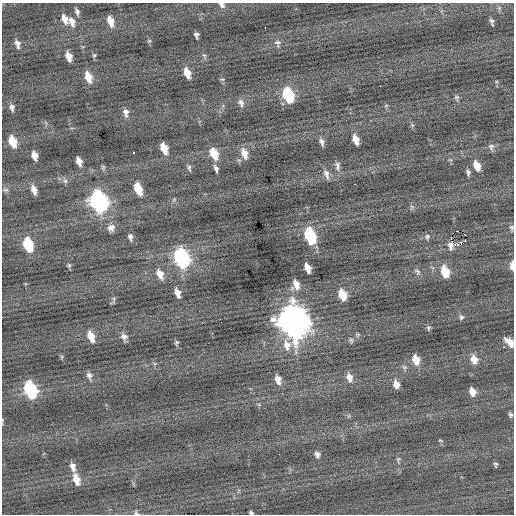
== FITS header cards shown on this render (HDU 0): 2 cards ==
NAXIS1  =                  512 / Axis length
NAXIS2  =                  512 / Axis length

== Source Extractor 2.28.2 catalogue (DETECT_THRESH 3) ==
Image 512 x 512 px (HDU 0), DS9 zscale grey, 1 PNG px = 1 image px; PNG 516 x 516 px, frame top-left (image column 1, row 512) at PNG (2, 3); no overlay
Background -0.00463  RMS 0.79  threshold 2.38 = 3 sigma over >= 5 px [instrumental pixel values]
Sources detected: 106; all 106 listed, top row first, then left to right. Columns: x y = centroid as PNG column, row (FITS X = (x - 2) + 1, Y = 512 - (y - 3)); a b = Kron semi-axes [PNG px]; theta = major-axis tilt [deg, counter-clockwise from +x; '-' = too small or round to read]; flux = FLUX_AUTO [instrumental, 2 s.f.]
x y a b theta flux
222 5 8 6 -41 200
499 8 9 5 -86 120
77 12 9 5 -70 160
65 19 12 7 -67 390
110 21 10 6 -73 510
492 21 7 6 - 140
72 22 12 8 -68 360
196 35 6 4 -83 150
149 41 5 4 - 66
17 43 9 7 -27 220
278 43 11 9 -70 230
18 47 6 5 - 110
94 55 6 5 - 90
204 56 10 5 -71 120
69 57 9 5 -72 470
187 73 9 5 -72 640
88 77 12 7 -72 670
222 79 6 2 -5 55
496 82 5 3 - 57
288 95 12 7 -69 3400
456 98 8 6 -65 130
241 103 11 7 -70 250
386 105 6 4 2 66
12 107 9 6 -82 210
126 113 12 7 -83 280
412 125 6 5 - 83
356 140 9 5 -70 570
13 142 10 6 -73 1100
322 142 10 6 -71 220
491 147 10 8 -73 190
164 148 10 5 -70 810
134 152 3 2 - 150
244 153 13 7 -72 540
214 154 12 7 -69 1000
34 156 8 5 -75 380
79 161 8 5 -73 390
337 166 12 7 -87 230
477 166 10 6 -71 670
103 168 8 5 -84 100
189 168 10 5 -77 140
216 168 8 5 -70 180
468 172 8 5 -87 150
326 174 14 6 -72 270
65 181 6 6 - 150
355 184 2 2 - 190
138 189 10 6 -71 1300
6 190 8 5 -14 120
34 190 10 5 -71 410
174 199 6 4 45 81
98 201 12 9 -68 17000
412 207 8 5 74 120
111 228 10 9 - 310
511 228 7 5 -78 110
458 231 2 2 - 470
453 233 2 2 - 34
465 235 2 2 - 47
310 236 11 7 -72 5000
130 237 9 6 -82 180
427 237 8 7 - 160
451 238 3 2 - 450
465 240 3 3 - 68
28 245 11 7 -73 2600
451 245 10 8 85 260
458 245 8 5 20 280
182 258 12 8 -70 9800
69 265 6 6 - 94
512 266 9 4 -90 440
308 268 8 5 -70 490
417 272 10 7 -52 170
445 272 11 7 -72 1200
160 274 13 8 -66 490
296 285 11 8 -88 520
177 293 9 5 -70 410
342 295 10 7 -72 1000
114 299 6 4 -72 87
461 317 7 6 - 130
293 321 15 12 -76 81000
428 328 7 5 90 100
358 335 6 5 - 96
91 337 11 6 -69 650
124 337 9 7 -66 260
351 340 8 6 -63 120
510 342 10 6 -45 510
176 343 7 5 79 100
503 347 2 2 - 210
62 356 6 4 58 71
474 359 10 7 -75 580
416 360 10 8 -74 680
404 367 7 6 - 130
89 376 11 7 -73 220
349 377 11 8 -76 390
278 380 11 6 -74 430
396 384 9 7 -75 450
30 389 12 7 -70 5500
472 392 7 6 - 450
259 405 6 4 -20 69
510 415 6 4 -76 120
440 441 7 3 -9 58
317 454 8 7 - 190
398 460 10 5 79 140
496 465 6 4 -86 99
73 467 11 6 -76 320
76 479 12 7 -73 680
238 491 6 4 71 73
136 513 9 6 -45 130
251 513 4 3 - 88
At the frame edge (FLAGS 8, measured only in part): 7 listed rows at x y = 222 5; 511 228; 512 266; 510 342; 30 389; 136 513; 251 513